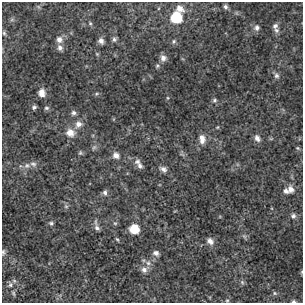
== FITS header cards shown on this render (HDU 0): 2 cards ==
NAXIS1  =                  301 /  Axis Length
NAXIS2  =                  301 /  Axis Length

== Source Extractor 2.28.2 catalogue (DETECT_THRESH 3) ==
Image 301 x 301 px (HDU 0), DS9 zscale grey, 1 PNG px = 1 image px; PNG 305 x 305 px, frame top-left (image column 1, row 301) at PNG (2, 2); no overlay
Background 2.9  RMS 0.022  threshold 0.067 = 3 sigma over >= 5 px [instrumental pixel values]
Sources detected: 63; all 63 listed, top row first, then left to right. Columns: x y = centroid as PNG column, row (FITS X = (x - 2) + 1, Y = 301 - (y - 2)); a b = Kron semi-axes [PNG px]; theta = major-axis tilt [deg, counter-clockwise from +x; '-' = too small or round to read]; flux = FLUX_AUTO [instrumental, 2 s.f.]
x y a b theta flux
39 7 6 4 -70 2.1
225 7 6 5 - 3.9
179 8 10 7 -30 11
176 17 8 8 - 83
12 20 7 4 1 2.5
90 23 5 4 - 1.8
275 26 7 6 - 4.7
257 28 8 7 - 5.6
276 30 8 7 - 5.2
4 33 6 5 - 2.4
59 39 8 8 - 7.8
114 39 7 6 - 3.7
101 41 6 5 - 6.6
174 41 6 6 - 2.9
60 48 7 6 - 5.7
97 54 5 4 - 1.6
163 58 8 7 - 7.5
157 66 6 6 - 2.6
276 75 8 7 - 4.7
42 93 8 6 -76 13
96 94 7 4 32 2
167 98 5 3 - 1.4
214 100 6 6 - 2.9
34 107 5 4 - 3.2
46 108 7 5 0 3
73 113 7 6 - 4.2
78 124 11 9 43 11
70 133 12 10 -11 15
257 138 9 7 -59 7
202 139 12 8 -85 12
271 139 6 4 -18 1.7
94 147 8 5 53 3.7
298 148 6 4 -22 1.9
80 153 6 6 - 2.6
116 155 8 8 - 8.8
137 161 9 6 24 5.2
33 164 10 7 -33 5.9
27 166 10 8 15 7.9
140 166 10 6 -55 5.5
163 169 9 6 -28 6.3
290 189 10 8 -90 8.8
286 191 7 6 - 4.8
105 192 8 6 -88 4.4
66 206 7 5 -43 3.2
293 216 7 6 - 4.3
51 223 6 5 - 2.9
115 223 6 5 - 2.5
97 228 9 6 -57 5.2
134 229 8 7 - 32
244 236 9 4 -54 2.8
117 239 6 4 -52 2
210 241 10 8 -42 7.5
3 252 9 5 -87 3.3
156 253 8 6 -25 5.8
148 263 8 7 - 6.5
144 269 11 9 34 8.4
302 272 6 4 88 1.7
242 282 7 5 -46 2.9
10 285 9 7 -80 5.4
13 293 8 4 -69 2.7
275 293 7 5 -23 3
227 300 5 4 - 1.8
294 301 7 4 -9 3.1
At the frame edge (FLAGS 8, measured only in part): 3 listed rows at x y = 3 252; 302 272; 294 301